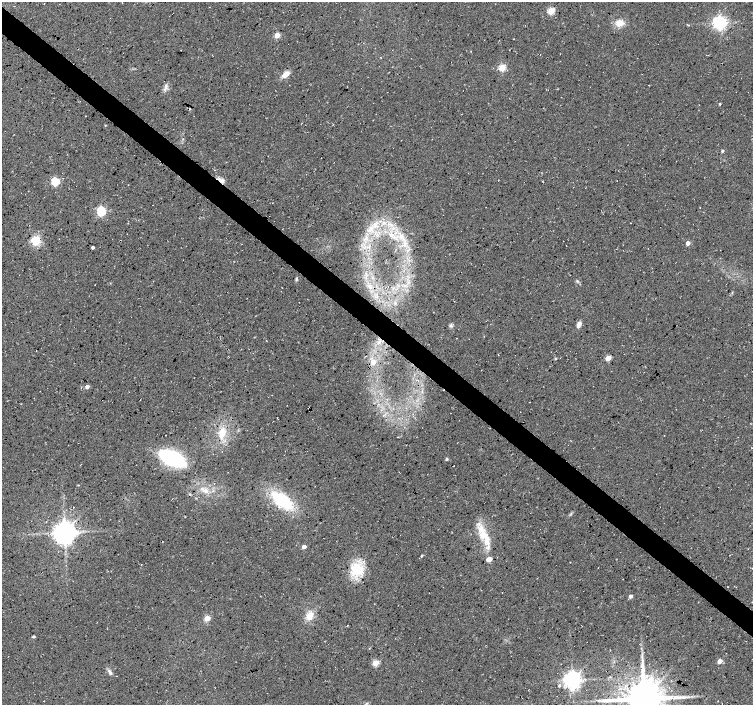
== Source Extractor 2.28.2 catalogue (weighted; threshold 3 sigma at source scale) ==
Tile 11 of 4 x 4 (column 3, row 3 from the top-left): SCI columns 3008-4508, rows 1641-3045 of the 6008 x 6025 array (HDU 1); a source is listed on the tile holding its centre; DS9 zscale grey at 2 x 2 block average (1 PNG px = mean of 2 x 2 image px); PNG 755 x 707 px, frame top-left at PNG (2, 2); no overlay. Shown black and unused: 4% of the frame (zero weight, under 3 of 4 exposures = <1% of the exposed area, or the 3 px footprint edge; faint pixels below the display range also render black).
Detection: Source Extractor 2.28.2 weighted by HDU 2 'WHT'; one run over the whole footprint, this tile lists its part. Background 0.0552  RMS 0.0068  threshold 0.0305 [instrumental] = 3 sigma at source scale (4.5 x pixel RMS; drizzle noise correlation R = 1.50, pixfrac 1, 0.0396/0.0396 arcsec/px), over >= 5 px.
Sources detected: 61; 1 cosmic-ray / hot-pixel residue — not listed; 6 inside a brighter listed object's ellipse — not listed separately; the other 54 listed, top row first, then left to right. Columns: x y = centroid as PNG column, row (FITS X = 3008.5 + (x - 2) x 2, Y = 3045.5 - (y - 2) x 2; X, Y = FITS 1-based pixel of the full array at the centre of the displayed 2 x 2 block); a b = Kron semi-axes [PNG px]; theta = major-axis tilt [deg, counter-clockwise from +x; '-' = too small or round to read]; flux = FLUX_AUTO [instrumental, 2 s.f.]
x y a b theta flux
44 4 2 2 - 0.61
551 11 3 3 - 68
620 23 10 7 7 17
720 23 4 4 - 530
277 35 3 3 - 36
502 68 3 3 - 67
285 74 8 5 40 14
166 88 7 3 60 4.8
720 104 2 2 - 2
105 125 2 2 - 0.95
722 151 3 3 - 2.4
220 180 9 3 -52 5.4
55 181 3 3 - 93
101 211 3 3 - 160
371 227 7 6 - 10
401 236 10 6 -60 15
35 240 10 9 - 26
688 243 3 3 - 12
93 247 2 2 - 3.7
296 279 5 3 - 2.2
577 281 5 3 - 2.3
408 282 3 2 - 1.7
95 285 2 2 - 0.56
451 325 6 4 78 3.3
579 325 6 4 66 8.4
555 358 3 3 - 1.2
608 358 3 3 - 33
373 362 4 4 - 14
81 387 2 2 - 0.63
87 387 3 3 - 9.8
222 433 15 8 69 24
172 458 24 11 -26 160
447 459 3 3 - 2.2
453 466 2 2 - 0.76
205 490 7 7 - 9.1
282 501 20 12 -39 97
185 517 2 2 - 1.4
64 533 6 6 - 1900
487 539 25 7 -85 25
304 547 3 3 - 14
421 556 3 2 - 2.4
357 569 12 12 - 57
630 596 3 3 - 8
309 616 12 8 60 17
207 618 3 3 - 40
33 637 2 2 - 3.5
720 661 3 3 - 18
375 663 3 3 - 52
109 671 6 4 -44 4.1
572 680 5 5 - 960
559 686 4 3 - 2
676 697 11 4 0 9.5
644 699 10 10 - 4900
366 704 5 3 - 2.2
Overlapping masked pixels (flux is a lower limit): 1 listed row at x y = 220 180
Isophote crosses this tile's border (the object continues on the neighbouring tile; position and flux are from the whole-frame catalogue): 2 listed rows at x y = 644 699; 366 704
Diffuse or blended objects may show on this block-average render without a row.